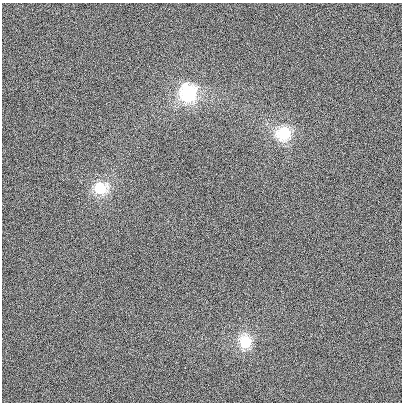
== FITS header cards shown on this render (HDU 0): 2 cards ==
NAXIS1  =                  400
NAXIS2  =                  400

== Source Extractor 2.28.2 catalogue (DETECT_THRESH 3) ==
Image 400 x 400 px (HDU 0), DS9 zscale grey, 1 PNG px = 1 image px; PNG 404 x 404 px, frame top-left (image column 1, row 400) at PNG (2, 3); no overlay
Background 28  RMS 960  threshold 2880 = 3 sigma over >= 5 px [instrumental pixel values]
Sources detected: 4; all 4 listed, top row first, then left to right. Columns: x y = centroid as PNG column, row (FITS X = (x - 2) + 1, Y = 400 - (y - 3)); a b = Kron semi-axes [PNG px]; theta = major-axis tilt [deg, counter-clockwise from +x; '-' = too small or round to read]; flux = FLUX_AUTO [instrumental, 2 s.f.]
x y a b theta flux
188 92 11 9 89 7.8e+06
284 133 10 9 - 4.5e+06
100 188 10 10 - 3.5e+06
245 342 10 8 -88 3.4e+06